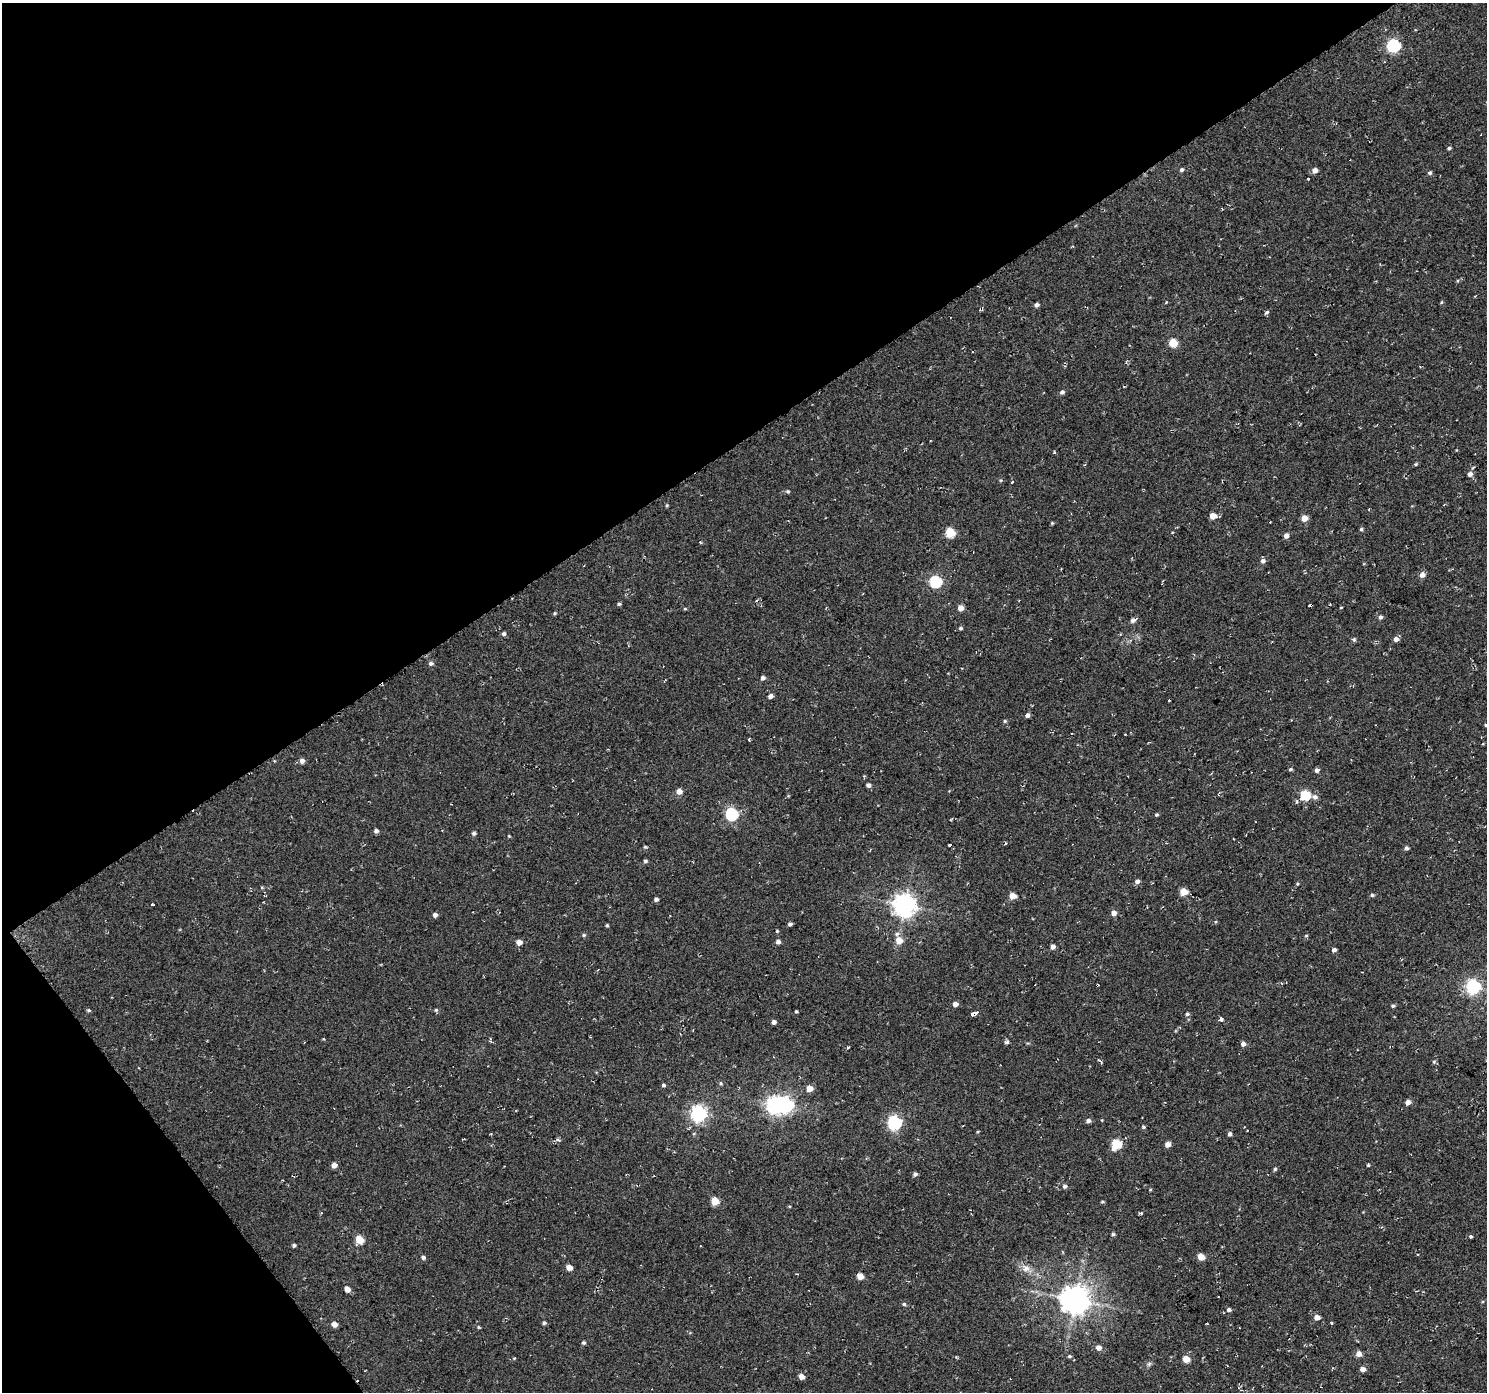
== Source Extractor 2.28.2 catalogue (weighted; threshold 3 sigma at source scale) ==
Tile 5 of 4 x 4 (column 1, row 2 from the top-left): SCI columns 2-1486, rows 2969-4358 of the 5946 x 5873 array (HDU 1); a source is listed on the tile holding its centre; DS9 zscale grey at full resolution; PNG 1489 x 1394 px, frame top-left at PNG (2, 3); no overlay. Shown black and unused: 36% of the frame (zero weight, under 2 of 3 exposures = <1% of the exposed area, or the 3 px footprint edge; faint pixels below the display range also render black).
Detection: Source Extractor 2.28.2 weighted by HDU 2 'WHT'; one run over the whole footprint, this tile lists its part. Background 0.0599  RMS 0.0093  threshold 0.0417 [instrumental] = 3 sigma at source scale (4.5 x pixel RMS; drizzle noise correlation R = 1.50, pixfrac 1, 0.0396/0.0396 arcsec/px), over >= 5 px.
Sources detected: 155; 1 inside a brighter object's white glare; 5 cosmic-ray / hot-pixel residue — not listed; the other 149 listed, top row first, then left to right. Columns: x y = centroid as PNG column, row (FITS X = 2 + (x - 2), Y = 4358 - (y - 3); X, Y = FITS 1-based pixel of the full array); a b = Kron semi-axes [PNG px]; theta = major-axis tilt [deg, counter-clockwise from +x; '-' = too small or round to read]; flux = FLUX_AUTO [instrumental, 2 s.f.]
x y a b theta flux
1393 45 6 6 - 130
1449 148 4 4 - 1.5
1181 170 5 5 - 1.7
1315 170 5 5 - 5
1430 173 5 4 - 1.8
1308 179 3 3 - 4.3
1441 302 5 3 - 0.88
1037 305 5 5 - 2.5
981 310 7 3 6 1
1267 312 6 4 18 1.7
1173 343 5 5 - 25
1062 392 5 5 - 2.4
1054 452 5 3 - 0.83
1416 464 5 4 - 1.1
1470 474 5 5 - 4.1
1001 480 5 3 - 0.97
1012 482 3 2 - 2.3
788 491 5 5 - 1.4
667 505 5 3 - 0.96
1213 516 5 5 - 9.4
1304 518 5 5 - 9.6
1270 522 2 2 - 0.53
1052 523 4 4 - 1
1361 529 5 4 - 1.3
950 533 5 5 - 41
1286 536 5 5 - 3.7
1263 561 6 5 - 3.1
1422 575 6 5 - 5.1
935 582 6 6 - 86
619 604 4 4 - 1.4
960 608 5 5 - 6.5
1341 608 4 2 - 0.65
685 609 5 3 - 0.87
555 613 4 4 - 1.2
1380 617 5 5 - 2.1
1133 620 6 5 - 3.4
961 628 5 4 - 1.6
504 634 4 4 - 2
1354 639 5 5 - 1.6
1396 639 5 5 - 4
431 663 6 5 - 2.2
763 678 5 4 - 2.5
770 696 5 4 - 4.1
1027 715 5 4 - 3.1
1005 721 5 4 - 1.3
1486 725 3 3 - 4.2
1071 733 2 2 - 0.77
1125 734 2 2 - 0.8
749 739 3 2 - 1.1
302 761 5 5 - 3.9
1290 769 5 4 - 1.3
1317 770 5 4 - 3.2
868 785 5 5 - 2.8
679 791 5 5 - 6.7
1305 795 6 5 - 52
1315 797 6 5 - 3.8
731 814 6 6 - 110
1156 815 4 4 - 1.2
376 831 5 4 - 2.7
474 833 5 4 - 2
509 836 4 3 - 0.78
950 845 3 3 - 5.3
645 847 5 4 - 1.1
1407 848 5 4 - 2
645 861 5 4 - 1.7
1137 881 5 5 - 3.3
1297 884 5 4 - 0.97
1184 892 5 5 - 20
1372 895 5 4 - 1.5
1013 896 5 4 - 12
656 899 4 4 - 2.4
152 904 3 2 - 0.78
904 905 8 7 - 710
1114 913 5 5 - 5.3
435 915 5 5 - 3.1
790 924 5 4 - 2
607 925 4 3 - 1.2
777 931 4 4 - 0.95
897 934 6 5 - 2.1
584 935 5 4 - 1.5
1306 936 5 4 - 1
899 940 6 6 - 11
519 942 5 5 - 6.1
778 942 5 5 - 3.5
1053 947 5 5 - 3.8
1334 950 4 4 - 3.1
1473 987 6 6 - 170
955 1004 5 4 - 5.1
1393 1006 5 4 - 1.5
88 1010 5 4 - 1.3
436 1010 5 5 - 1.4
796 1011 3 3 - 1.3
975 1013 7 3 24 38
1187 1014 5 5 - 1.8
1221 1019 3 3 - 12
774 1022 4 4 - 3.4
491 1041 8 3 -72 1.3
1007 1042 6 4 29 2
1028 1043 5 3 - 0.9
1243 1044 5 5 - 3.2
848 1048 4 3 - 2.7
1434 1062 5 4 - 1.3
721 1083 5 4 - 1.4
664 1085 4 3 - 3.6
809 1088 5 5 - 11
1408 1102 5 4 - 5.7
774 1105 7 6 - 290
698 1114 7 6 - 290
1088 1121 5 5 - 2.9
894 1123 6 6 - 170
1143 1127 5 4 - 1.4
978 1131 4 3 - 0.78
1230 1134 5 4 - 2.3
1117 1144 6 5 - 46
1167 1145 5 5 - 5.1
334 1165 5 5 - 5.3
1368 1165 4 4 - 1.2
1275 1169 5 4 - 1.4
915 1174 4 4 - 2.5
1064 1186 5 5 - 2.1
1150 1190 5 3 - 0.77
715 1201 5 5 - 23
1102 1202 5 3 - 1.1
1113 1234 5 4 - 1.5
1471 1236 4 3 - 2.1
359 1240 5 5 - 25
294 1245 4 4 - 1.7
1201 1256 6 5 - 10
423 1257 5 5 - 2
569 1268 5 4 - 8.6
1026 1268 13 9 -36 7.4
860 1276 5 4 - 11
347 1289 5 5 - 6.1
1075 1300 9 8 - 1300
904 1304 5 4 - 1.5
1229 1310 5 5 - 2.3
1317 1317 6 5 - 6.1
1331 1322 4 3 - 0.97
544 1323 5 4 - 1.7
334 1324 5 4 - 6.4
479 1327 4 4 - 0.97
583 1343 5 4 - 1.6
1098 1348 5 5 - 5.4
1359 1354 5 5 - 7.2
1070 1356 5 4 - 1.4
1186 1359 5 4 - 15
1149 1364 7 5 46 1.9
1362 1369 5 4 - 5.4
801 1377 5 4 - 7.1
Overlapping masked pixels (flux is a lower limit): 1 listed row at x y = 975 1013
Isophote crosses this tile's border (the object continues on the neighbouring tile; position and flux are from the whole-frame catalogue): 1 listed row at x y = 1486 725